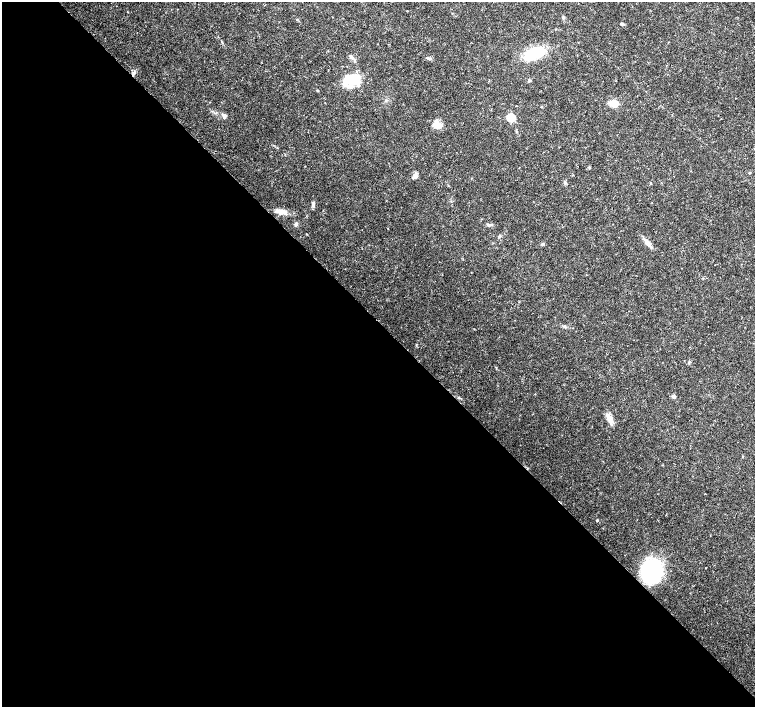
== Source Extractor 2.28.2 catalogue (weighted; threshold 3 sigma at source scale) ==
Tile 9 of 4 x 4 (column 1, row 3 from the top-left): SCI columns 1-1505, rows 1563-2971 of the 6027 x 6007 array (HDU 1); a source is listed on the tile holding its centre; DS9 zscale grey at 2 x 2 block average (1 PNG px = mean of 2 x 2 image px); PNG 757 x 709 px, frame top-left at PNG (2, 2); no overlay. Shown black and unused: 54% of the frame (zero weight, under 3 of 4 exposures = <1% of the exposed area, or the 3 px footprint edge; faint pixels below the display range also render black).
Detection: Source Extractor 2.28.2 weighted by HDU 2 'WHT'; one run over the whole footprint, this tile lists its part. Background 0.0132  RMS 0.002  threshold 0.00896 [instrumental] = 3 sigma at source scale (4.5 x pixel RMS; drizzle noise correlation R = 1.50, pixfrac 1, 0.0396/0.0396 arcsec/px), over >= 5 px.
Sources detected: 30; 2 inside a brighter listed object's ellipse — not listed separately; the other 28 listed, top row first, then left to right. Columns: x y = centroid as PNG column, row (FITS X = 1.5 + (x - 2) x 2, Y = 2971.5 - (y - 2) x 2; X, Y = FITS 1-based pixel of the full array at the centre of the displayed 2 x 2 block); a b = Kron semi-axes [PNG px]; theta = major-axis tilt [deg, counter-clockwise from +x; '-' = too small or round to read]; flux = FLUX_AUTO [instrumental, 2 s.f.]
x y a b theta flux
622 24 5 3 - 0.69
534 53 20 11 21 19
351 57 5 4 - 1.1
429 58 6 3 -16 0.85
354 80 21 11 -24 11
530 80 4 3 - 0.5
317 90 2 2 - 0.47
614 104 10 7 -25 3.8
224 116 7 5 -62 1.4
511 118 3 3 - 26
437 125 12 8 -41 3.7
589 168 3 3 - 0.36
750 172 3 2 - 0.33
415 176 8 5 65 1.5
313 205 6 4 -86 1.3
281 212 14 5 -14 3.3
296 224 5 4 - 0.94
490 225 4 2 - 0.53
306 234 2 2 - 0.27
647 243 11 5 -51 2.3
542 244 4 3 - 0.65
564 326 5 3 - 0.68
689 362 4 3 - 0.52
674 396 4 4 - 0.97
459 397 4 3 - 0.45
610 419 9 7 -89 2.9
597 520 3 2 - 0.42
652 571 19 17 -84 44
Overlapping masked pixels (flux is a lower limit): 1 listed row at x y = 652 571
Diffuse or blended objects may show on this block-average render without a row.